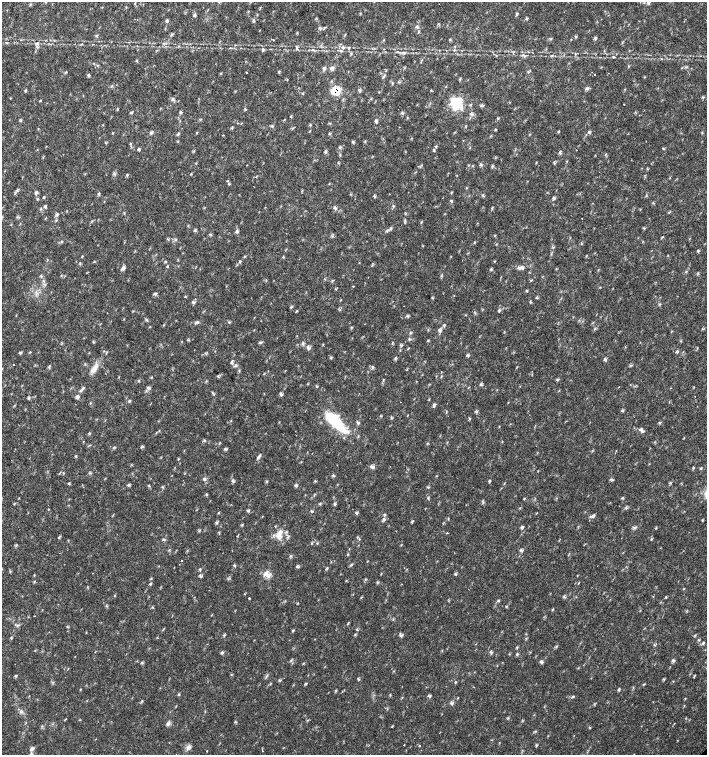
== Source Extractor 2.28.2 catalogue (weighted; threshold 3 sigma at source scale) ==
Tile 11 of 4 x 4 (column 3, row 3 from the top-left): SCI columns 3044-4453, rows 1507-3012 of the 6023 x 6029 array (HDU 1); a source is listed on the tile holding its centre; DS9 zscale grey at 2 x 2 block average (1 PNG px = mean of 2 x 2 image px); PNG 709 x 757 px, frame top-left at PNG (2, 2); no overlay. Shown black and unused: <1% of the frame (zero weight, under 2 of 3 exposures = <1% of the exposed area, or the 3 px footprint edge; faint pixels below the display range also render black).
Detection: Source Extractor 2.28.2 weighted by HDU 2 'WHT'; one run over the whole footprint, this tile lists its part. Background 0.018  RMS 0.0031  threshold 0.0141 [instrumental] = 3 sigma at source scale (4.5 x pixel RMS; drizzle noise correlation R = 1.50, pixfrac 1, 0.0396/0.0396 arcsec/px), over >= 5 px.
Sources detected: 251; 2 cosmic-ray / hot-pixel residue — not listed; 2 inside a brighter listed object's ellipse — not listed separately; the other 247 listed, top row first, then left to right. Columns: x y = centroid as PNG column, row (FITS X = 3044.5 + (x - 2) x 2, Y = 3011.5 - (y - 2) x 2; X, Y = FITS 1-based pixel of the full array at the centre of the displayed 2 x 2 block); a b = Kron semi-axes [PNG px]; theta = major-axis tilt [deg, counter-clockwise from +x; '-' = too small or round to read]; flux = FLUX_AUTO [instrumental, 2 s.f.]
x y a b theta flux
135 3 3 2 - 0.42
648 3 5 3 - 1.1
126 7 3 2 - 0.43
517 14 4 3 - 0.89
194 15 4 3 - 0.99
526 19 3 2 - 0.54
167 20 6 3 -55 0.94
253 20 5 3 - 0.93
324 27 3 3 - 0.66
416 27 4 3 - 1.2
576 36 4 2 - 0.58
273 40 2 2 - 0.98
6 43 4 2 - 0.66
37 43 6 2 15 0.89
82 44 2 2 - 0.41
93 44 2 2 - 0.42
297 48 6 3 -87 1.4
343 48 5 5 - 2
349 48 4 3 - 0.78
313 50 5 3 - 1.2
513 52 3 2 - 0.62
351 53 4 2 - 0.75
403 53 6 3 -5 1.5
613 57 4 2 - 0.59
324 68 6 3 -26 1.2
332 68 7 4 -40 1.7
66 72 4 2 - 0.69
247 72 2 2 - 0.86
279 72 3 2 - 0.57
595 74 2 2 - 1.5
88 76 5 3 - 0.89
460 79 3 2 - 0.6
287 80 3 2 - 0.39
587 88 5 4 - 1.5
431 90 3 2 - 0.49
336 91 6 5 - 15
359 91 5 2 - 0.8
173 99 5 3 - 1.1
456 103 14 12 85 19
624 104 2 2 - 0.31
481 105 4 3 - 1
180 112 5 3 - 0.95
402 113 5 3 - 0.96
472 114 6 3 -32 1.6
285 119 3 2 - 0.39
20 121 3 2 - 0.53
376 121 6 3 -59 1.2
238 123 2 2 - 0.42
559 132 3 2 - 0.63
589 132 5 3 - 1.1
113 133 3 2 - 0.44
151 133 5 4 - 1.2
177 134 4 3 - 0.76
223 135 2 2 - 1.8
178 141 3 2 - 0.46
353 142 3 2 - 0.68
130 144 2 2 - 0.51
436 147 4 2 - 0.76
139 149 3 3 - 0.99
663 149 4 2 - 0.57
326 151 4 3 - 0.83
560 152 5 3 - 1.1
554 163 4 2 - 0.66
492 166 4 2 - 0.58
229 184 3 2 - 0.51
36 192 6 3 -70 1.3
451 193 4 2 - 0.56
98 194 4 3 - 0.8
375 196 4 2 - 0.64
554 198 5 3 - 1.1
37 199 4 2 - 0.57
451 201 3 3 - 0.85
45 206 4 3 - 1.2
393 206 4 2 - 0.66
335 208 7 4 -39 1.7
57 214 5 3 - 1.2
18 217 4 2 - 0.73
582 218 2 2 - 0.53
390 228 4 2 - 0.79
644 228 4 2 - 0.5
195 230 4 3 - 0.9
387 231 4 3 - 0.88
237 232 7 4 -65 1.4
663 237 3 2 - 0.47
474 242 3 2 - 0.46
553 247 3 2 - 0.65
698 251 4 2 - 0.6
244 256 3 2 - 0.5
283 257 3 2 - 0.5
240 261 3 3 - 0.94
494 261 3 2 - 0.47
359 263 2 2 - 0.52
167 266 3 2 - 0.56
123 268 4 3 - 2.7
521 268 7 5 -27 2.3
491 269 3 2 - 0.7
154 294 6 3 -23 1.1
185 296 3 2 - 0.43
537 298 4 2 - 0.57
193 302 5 3 - 0.98
291 307 3 2 - 0.65
297 310 3 2 - 0.57
499 311 4 3 - 0.97
408 316 4 3 - 0.89
197 322 5 3 - 1.2
229 322 3 2 - 0.57
444 325 4 3 - 0.9
150 327 4 2 - 0.36
440 330 7 4 -64 1.6
428 340 4 2 - 0.57
260 342 4 3 - 0.87
392 343 4 2 - 0.5
303 344 5 3 - 1.3
308 348 4 3 - 2.6
408 348 4 2 - 0.52
677 352 4 2 - 0.73
20 353 5 2 - 0.86
468 355 5 3 - 1
395 358 4 2 - 0.75
605 359 5 4 - 1.3
231 362 5 3 - 1.1
236 366 4 2 - 0.85
49 367 6 3 -83 0.84
372 367 4 3 - 0.96
94 369 16 6 53 6
218 376 4 3 - 0.71
151 377 3 2 - 0.53
557 380 4 2 - 0.72
139 381 3 3 - 0.65
480 384 4 3 - 0.88
630 384 2 2 - 0.35
149 388 6 3 -44 1.3
81 390 7 3 48 1.7
212 392 3 2 - 0.56
281 394 5 3 - 1.2
77 397 6 4 -56 1.6
29 398 4 3 - 0.96
130 401 3 3 - 0.72
434 405 5 3 - 1.1
622 410 5 2 - 0.79
476 412 5 2 - 0.85
469 419 4 2 - 0.66
335 422 34 11 -45 32
358 423 6 3 -38 1
660 423 3 2 - 0.58
641 429 6 5 - 2.1
89 434 4 3 - 0.71
204 440 3 2 - 0.67
83 442 2 2 - 0.87
428 443 3 2 - 0.48
114 447 4 2 - 0.55
226 449 6 3 -17 0.93
76 456 3 2 - 0.55
259 457 9 3 51 1.6
372 467 7 3 -24 1.9
693 467 3 3 - 0.68
701 468 3 2 - 0.64
63 473 3 2 - 0.59
333 475 3 3 - 1
204 479 4 3 - 0.89
611 479 5 2 - 0.8
233 481 5 3 - 1.1
670 482 3 2 - 0.68
128 485 4 3 - 0.95
296 485 6 3 2 1.1
206 494 3 2 - 0.62
524 499 3 2 - 0.5
483 501 7 2 -82 0.73
319 504 3 2 - 0.71
335 504 4 3 - 0.99
626 508 4 2 - 0.63
249 511 3 3 - 0.86
311 512 4 3 - 0.74
219 513 3 2 - 0.49
356 513 4 3 - 1
384 515 3 3 - 0.75
592 516 9 2 0 1.3
384 519 5 2 - 0.9
702 520 3 2 - 0.53
412 522 4 3 - 0.72
522 527 4 3 - 1.3
279 535 14 8 84 7.7
59 538 3 2 - 0.77
651 539 4 2 - 0.6
163 540 3 2 - 0.65
312 543 3 2 - 0.52
522 551 5 2 - 0.97
348 554 3 2 - 0.51
182 560 2 2 - 0.32
351 564 4 2 - 0.63
234 565 4 2 - 0.58
297 567 5 3 - 0.88
326 568 5 2 - 0.78
200 569 4 2 - 0.62
268 574 7 4 -23 6.8
455 574 4 2 - 0.73
200 576 6 2 -46 0.94
151 579 3 2 - 0.49
228 579 3 2 - 0.65
377 582 3 3 - 0.69
150 584 3 3 - 0.74
684 588 3 2 - 0.37
249 598 2 2 - 1.1
498 600 3 3 - 0.75
506 606 3 2 - 0.47
153 607 3 2 - 0.49
553 609 3 2 - 0.64
348 623 5 2 - 0.64
18 625 5 2 - 0.98
67 627 4 2 - 0.58
293 631 4 2 - 0.61
401 635 6 3 -53 1.3
11 638 3 3 - 0.55
703 643 4 3 - 1.1
222 652 4 3 - 1
491 652 5 3 - 1.2
517 654 3 2 - 0.79
673 660 5 4 - 1.2
541 662 5 3 - 1.4
16 676 3 3 - 0.79
694 676 4 2 - 0.56
266 677 3 2 - 0.69
358 679 4 3 - 0.73
664 679 3 3 - 0.71
280 680 4 2 - 0.62
455 682 3 2 - 0.56
306 684 5 2 - 0.65
644 684 4 2 - 0.47
80 689 3 2 - 0.39
336 690 3 2 - 0.45
619 690 4 3 - 0.8
178 695 3 2 - 0.56
430 696 5 3 - 1.1
573 696 4 2 - 0.73
452 703 5 4 - 1.6
21 711 5 4 - 1.7
65 720 6 2 41 0.37
168 723 6 4 67 1.9
392 726 3 2 - 0.43
404 745 2 2 - 0.46
419 745 2 2 - 0.85
536 745 5 2 - 0.69
188 747 7 5 55 2.8
32 749 6 4 -5 1.7
207 751 2 2 - 0.36
263 751 2 2 - 0.86
32 753 7 3 -66 1.3
Overlapping masked pixels (flux is a lower limit): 1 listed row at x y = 336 91
Isophote crosses this tile's border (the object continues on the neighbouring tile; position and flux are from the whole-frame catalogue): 1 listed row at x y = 32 753
Diffuse or blended objects may show on this block-average render without a row.